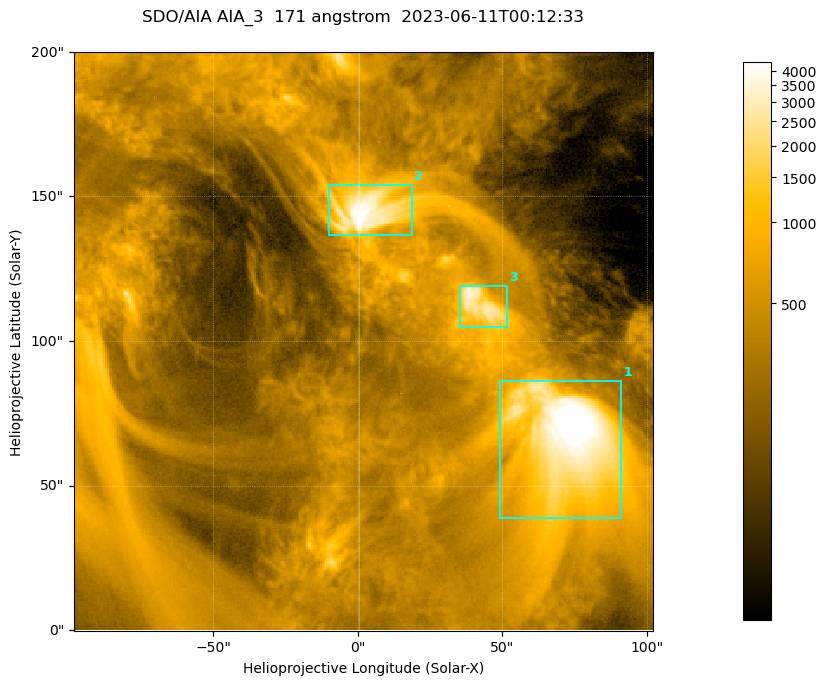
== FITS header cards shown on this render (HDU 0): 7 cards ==
TELESCOP= 'SDO/AIA '           / For AIA: SDO/AIA
INSTRUME= 'AIA_3   '           / For AIA: AIA_ATA1, AIA_ATA2, AIA_ATA3 or AIA_AT
WAVELNTH=                  171 / [angstrom] Wavelength
WAVEUNIT= 'angstrom'           / Wavelength unit: angstrom
DATE-OBS= '2023-06-11T00:12:33.351' / [ISO] Date when observation started; ISO 8
CTYPE1  = 'HPLN-TAN'           / CTYPE1; Typically HPLN
CTYPE2  = 'HPLT-TAN'           / CTYPE2; Typically HPLT

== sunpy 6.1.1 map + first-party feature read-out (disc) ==
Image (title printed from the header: SDO/AIA AIA_3  171 angstrom  2023-06-11T00:12:33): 334 x 334 px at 0.599 arcsec/px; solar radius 945 arcsec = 1577 px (partial field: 1.4% of the solar disc is inside the frame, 100% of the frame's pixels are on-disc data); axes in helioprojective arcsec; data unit not stated in the header (colour bar unlabelled)
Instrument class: DISC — disc imager (sunpy class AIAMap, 171 A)
Bright regions (active regions / flare kernels): reference = the on-disc median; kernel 3 px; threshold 5 sigma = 1097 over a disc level ~359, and >= 1.15x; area >= 111 px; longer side >= 4 px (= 2.4 arcsec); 3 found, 3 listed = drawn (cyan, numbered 1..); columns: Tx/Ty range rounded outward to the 2 arcsec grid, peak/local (2 s.f.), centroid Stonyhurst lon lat
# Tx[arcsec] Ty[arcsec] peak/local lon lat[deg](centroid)
1 48..92 38..86 16 +4 +4
2 -10..20 136..154 12 +0 +9
3 34..52 104..120 9.6 +3 +7